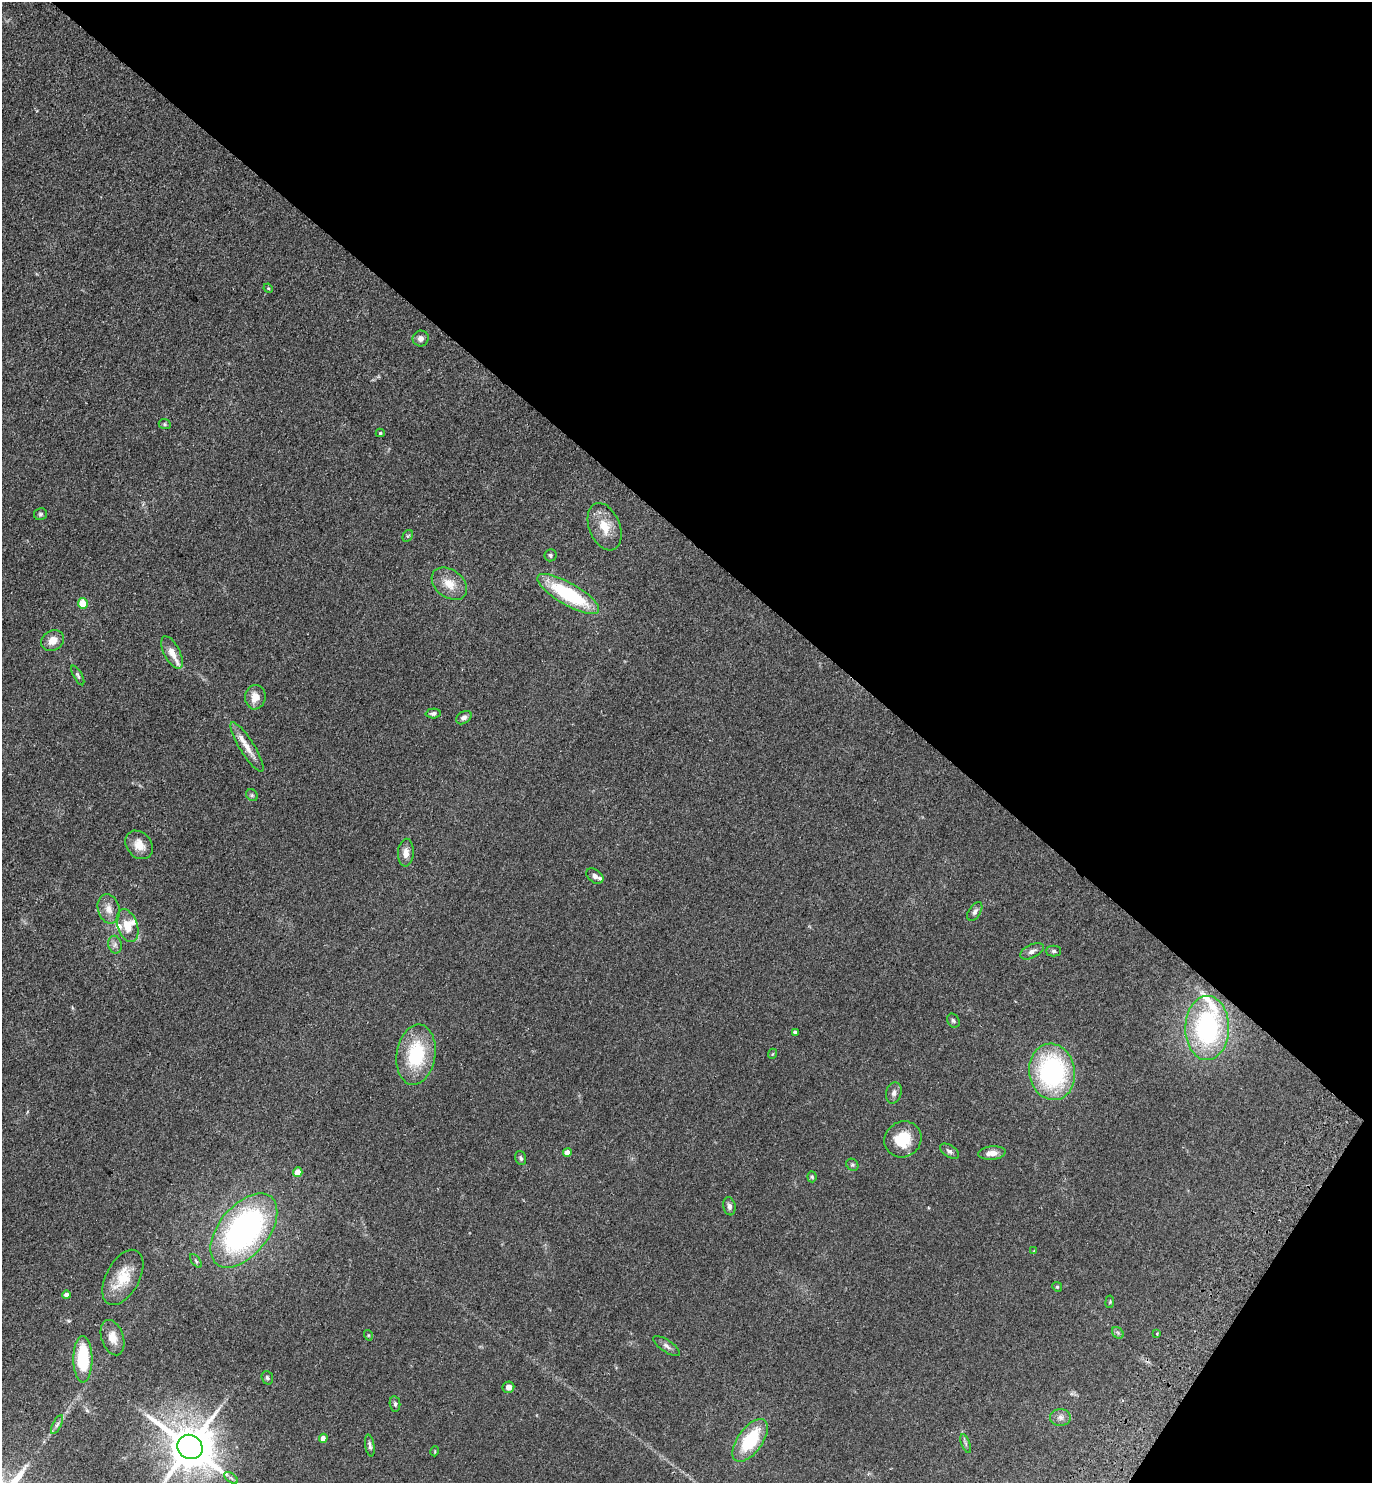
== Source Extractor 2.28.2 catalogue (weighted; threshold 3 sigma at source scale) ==
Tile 8 of 4 x 4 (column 4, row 2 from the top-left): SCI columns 4312-5681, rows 2998-4478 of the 6024 x 5996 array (HDU 1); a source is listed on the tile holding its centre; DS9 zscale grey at full resolution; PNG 1374 x 1485 px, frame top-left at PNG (2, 2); each listed source drawn as its Kron ellipse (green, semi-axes under 4 px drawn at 4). Shown black and unused: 39% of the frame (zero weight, under 2 of 3 exposures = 3% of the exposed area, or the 3 px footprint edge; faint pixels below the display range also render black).
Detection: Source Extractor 2.28.2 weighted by HDU 2 'WHT'; one run over the whole footprint, this tile lists its part. Background 0.0588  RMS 0.0079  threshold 0.0354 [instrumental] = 3 sigma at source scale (4.5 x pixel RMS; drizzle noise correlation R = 1.50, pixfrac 1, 0.05/0.05 arcsec/px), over >= 5 px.
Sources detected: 74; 5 inside a brighter listed object's ellipse — not listed separately; the other 69 listed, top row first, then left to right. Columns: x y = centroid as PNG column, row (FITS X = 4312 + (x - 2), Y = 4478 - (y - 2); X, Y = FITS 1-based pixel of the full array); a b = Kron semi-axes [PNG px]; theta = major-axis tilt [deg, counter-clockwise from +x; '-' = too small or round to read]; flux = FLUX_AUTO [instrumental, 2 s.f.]
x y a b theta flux
268 288 5 4 - 0.71
421 339 8 8 - 3.3
165 424 6 5 - 1.1
380 433 4 4 - 1.1
40 514 7 6 - 1.5
605 527 25 15 -68 15
408 536 6 4 58 0.99
550 555 6 6 - 1.6
449 584 20 13 -38 12
568 594 35 11 -30 58
83 603 5 5 - 20
53 640 12 9 32 7.1
172 652 17 8 -63 7.5
78 675 11 4 -61 1.5
255 697 12 10 82 8.3
433 713 8 5 2 2
464 718 8 6 33 2.4
247 747 29 7 -58 9.3
252 795 6 5 - 1.5
139 845 15 12 -48 8.9
406 853 14 8 86 5.7
595 876 9 6 -37 3.6
109 909 15 10 -73 6.5
975 911 10 6 56 2.5
127 926 17 10 -70 11
115 945 9 6 -77 2.7
1032 951 12 6 27 3.5
1054 951 7 5 0 1.5
953 1021 7 6 - 1.6
1207 1028 32 22 89 110
795 1032 4 3 - 1.4
772 1054 5 3 - 0.61
416 1055 30 19 81 45
1052 1072 28 23 -80 110
894 1093 11 7 75 3
903 1139 19 17 34 22
949 1151 10 6 -33 2.2
567 1152 4 4 - 6.1
992 1153 14 6 5 5.7
521 1158 7 5 -71 1.5
852 1165 6 5 - 1.3
298 1172 5 4 - 12
812 1177 5 4 - 0.98
729 1206 9 6 -79 2.5
244 1230 43 24 51 210
1034 1251 4 3 - 0.55
196 1261 8 4 -54 1.3
123 1277 30 16 61 20
1057 1287 5 4 - 0.95
67 1295 4 4 - 4.3
1110 1302 6 4 83 0.85
1118 1333 6 5 - 1.4
1157 1334 3 3 - 0.73
368 1335 5 3 - 0.73
113 1338 18 11 -72 8.2
666 1346 15 6 -35 3.1
83 1359 23 9 -90 39
267 1378 7 5 -68 1.5
508 1387 6 5 - 3.6
395 1404 8 5 -81 1.5
1060 1417 10 8 0 3.4
57 1425 10 4 63 2
323 1438 4 4 - 5.8
750 1440 25 12 54 37
966 1443 10 3 -69 1.3
370 1445 11 4 -80 2
190 1447 13 11 -34 3500
435 1451 5 3 - 0.6
231 1478 8 4 -37 1.7
Isophote crosses this tile's border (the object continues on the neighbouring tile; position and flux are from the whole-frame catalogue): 1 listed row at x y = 190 1447